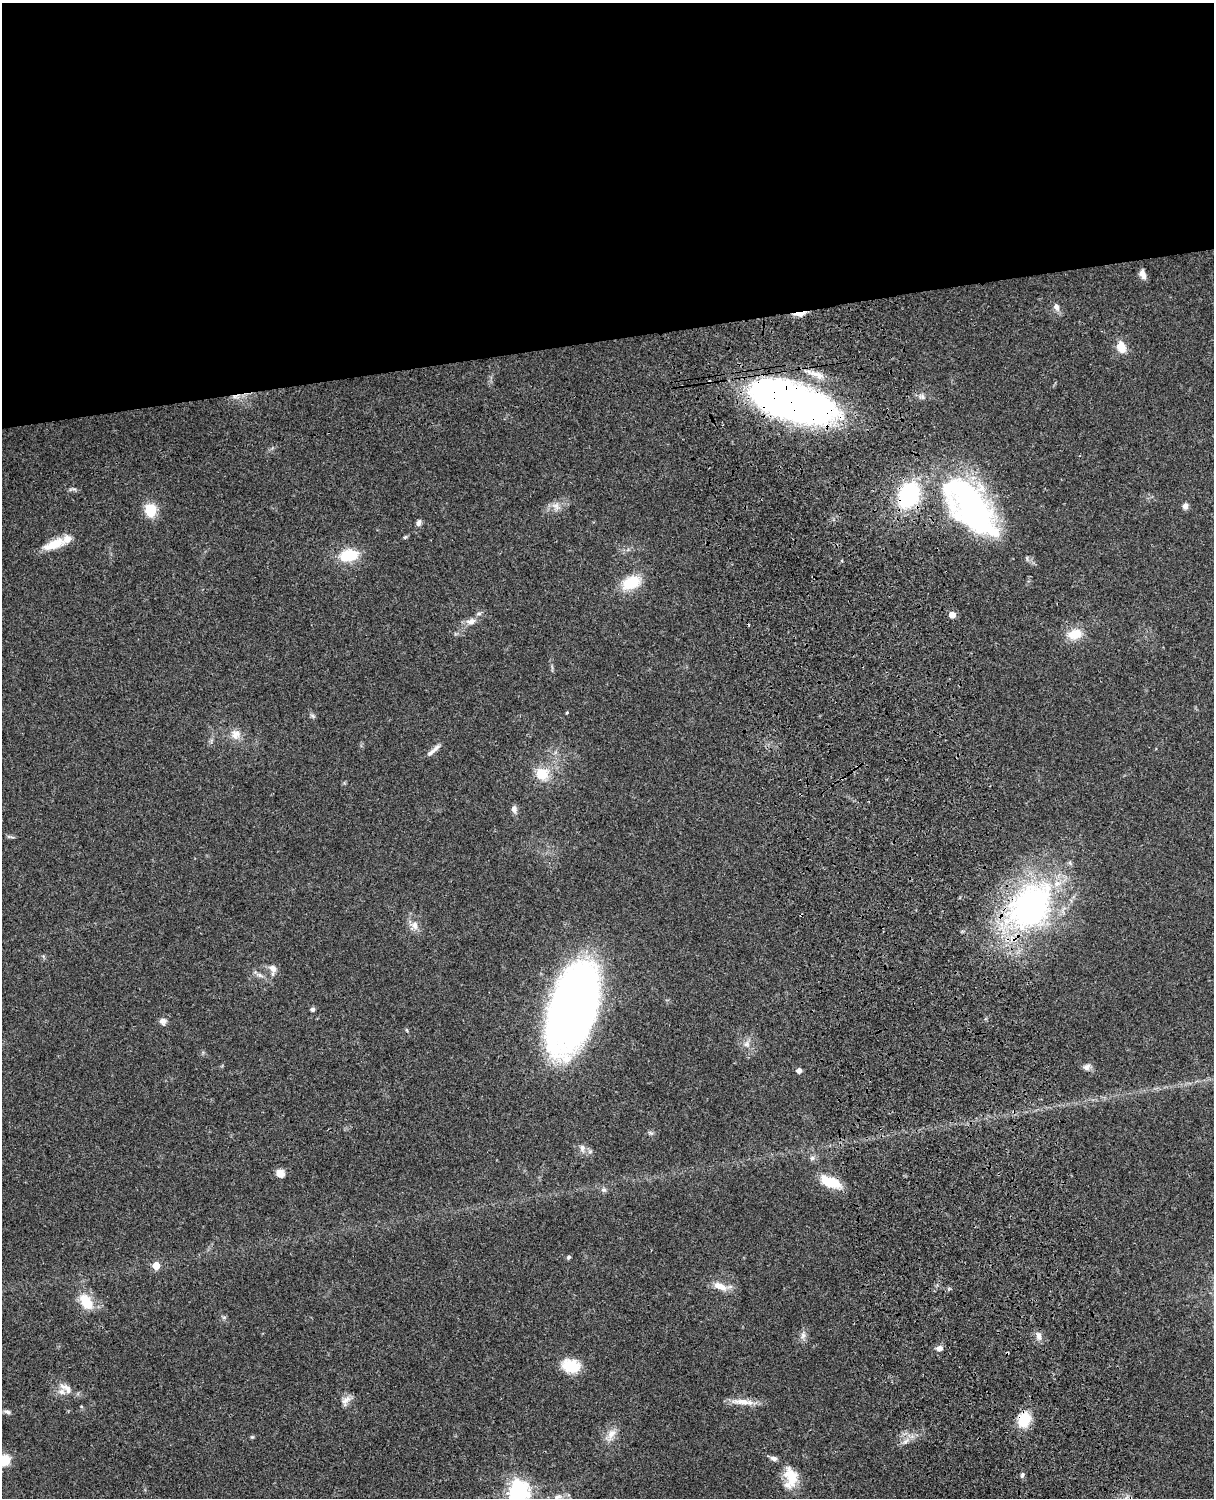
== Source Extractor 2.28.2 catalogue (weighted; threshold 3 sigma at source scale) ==
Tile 2 of 4 x 3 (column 2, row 1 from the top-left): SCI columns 1334-2545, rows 3269-4764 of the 5089 x 4926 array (HDU 1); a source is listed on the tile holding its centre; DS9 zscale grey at full resolution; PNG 1216 x 1500 px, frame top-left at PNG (2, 3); no overlay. Shown black and unused: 23% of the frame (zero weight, under 3 of 4 exposures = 6% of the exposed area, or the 3 px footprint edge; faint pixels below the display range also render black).
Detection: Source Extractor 2.28.2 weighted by HDU 2 'WHT'; one run over the whole footprint, this tile lists its part. Background 0.0794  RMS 0.0059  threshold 0.0266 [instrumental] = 3 sigma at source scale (4.5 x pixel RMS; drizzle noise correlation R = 1.50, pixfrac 1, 0.05/0.05 arcsec/px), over >= 5 px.
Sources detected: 69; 3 cosmic-ray / hot-pixel residue — not listed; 3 inside a brighter listed object's ellipse — not listed separately; the other 63 listed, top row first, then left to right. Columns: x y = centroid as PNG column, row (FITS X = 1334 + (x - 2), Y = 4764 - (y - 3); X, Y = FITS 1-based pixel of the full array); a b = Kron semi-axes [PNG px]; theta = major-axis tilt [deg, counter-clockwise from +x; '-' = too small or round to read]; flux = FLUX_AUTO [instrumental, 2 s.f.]
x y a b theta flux
1143 274 11 6 -66 3.4
1056 307 10 7 -64 2.7
799 314 15 5 7 4.3
1121 347 15 11 -74 7.4
922 396 8 6 -60 1.8
793 402 68 26 -18 450
909 495 19 14 68 77
971 505 56 27 -52 210
556 506 12 9 -38 3.8
1185 506 7 5 85 2.9
150 510 14 12 -81 13
419 523 9 6 73 1.9
405 537 7 4 44 0.84
54 544 31 11 20 11
349 555 19 12 13 20
631 582 22 13 21 18
952 615 5 4 - 7.9
471 621 12 8 14 3.8
1075 634 17 12 14 11
567 712 5 3 - 0.48
313 716 8 4 -32 1.1
236 734 14 12 86 5.3
431 753 16 7 38 3.3
542 774 18 16 -30 12
514 809 11 7 -78 2.3
11 837 11 2 0 0.88
1030 906 67 49 51 160
415 925 13 8 -77 4.4
273 969 14 8 -85 3.9
260 975 10 5 -27 2
573 1007 61 29 74 510
313 1009 6 5 - 1.3
163 1021 8 8 - 2.7
746 1044 9 8 - 2.8
1087 1067 10 8 25 2.3
799 1071 4 4 - 3.3
582 1148 11 7 -79 2.5
812 1158 6 6 - 1.5
280 1174 6 6 - 7.5
830 1182 23 10 -23 16
604 1190 8 6 -13 1.5
568 1257 6 5 - 0.9
156 1266 5 5 - 9.9
720 1286 21 9 -22 6.8
86 1302 17 11 -59 15
803 1335 8 6 64 2.2
1039 1336 10 7 -76 3.1
939 1348 8 6 10 2.8
571 1366 21 15 -13 15
68 1389 16 9 -57 4.4
346 1400 16 8 46 3.6
743 1402 32 7 -5 7.3
7 1412 10 5 -15 1.6
1024 1420 16 13 72 16
611 1434 16 10 57 5.4
252 1437 5 4 - 0.67
905 1442 7 4 19 1.5
774 1458 9 6 -15 2.2
4 1460 16 10 8 15
1022 1475 7 5 73 1.1
791 1477 26 15 -87 15
519 1491 7 7 - 350
558 1497 11 6 25 2.5
Overlapping masked pixels (flux is a lower limit): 7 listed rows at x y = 799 314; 793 402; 909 495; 1030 906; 573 1007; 830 1182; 1024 1420
Isophote crosses this tile's border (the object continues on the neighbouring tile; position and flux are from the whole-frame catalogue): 3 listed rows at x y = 4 1460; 519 1491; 558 1497